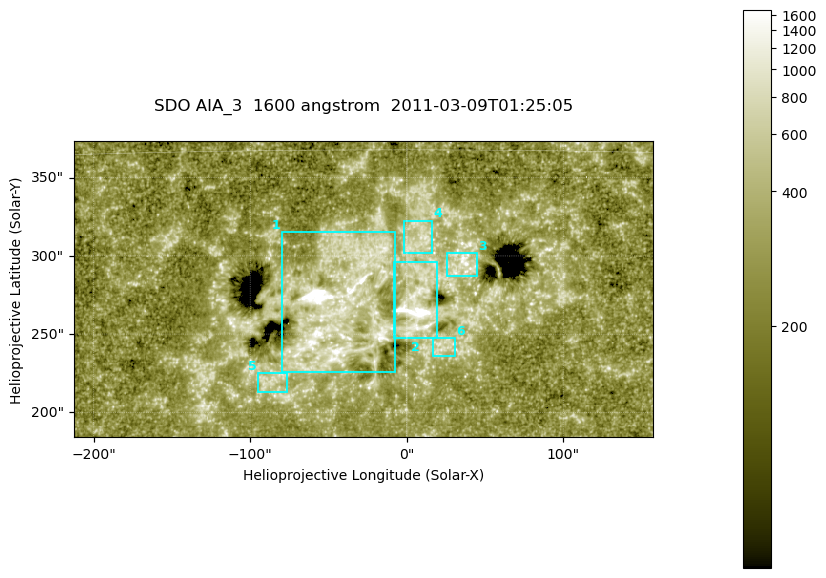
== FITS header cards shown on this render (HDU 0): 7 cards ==
TELESCOP= 'SDO     '           /
INSTRUME= 'AIA_3   '           /
WAVELNTH=                 1600 /
WAVEUNIT= 'angstrom'           /
DATE-OBS= '2011-03-09T01:25:05.125' /
CTYPE1  = 'HPLN-TAN'           /
CTYPE2  = 'HPLT-TAN'           /

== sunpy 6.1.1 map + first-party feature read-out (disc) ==
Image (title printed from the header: SDO AIA_3  1600 angstrom  2011-03-09T01:25:05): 607 x 311 px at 0.609 arcsec/px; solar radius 967 arcsec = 1586 px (partial field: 2.4% of the solar disc is inside the frame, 100% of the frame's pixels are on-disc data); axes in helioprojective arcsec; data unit not stated in the header (colour bar unlabelled)
Pointing: header CRPIX1/2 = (2052.59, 2044.23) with CRVAL1/2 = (0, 0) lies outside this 607 x 311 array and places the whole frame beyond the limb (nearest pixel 1.42 R_sun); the SolarSoft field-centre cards XCEN/YCEN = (-27.82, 278.8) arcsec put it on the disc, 1766 arcsec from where CRPIX/CRVAL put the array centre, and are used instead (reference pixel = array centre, CRVAL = XCEN/YCEN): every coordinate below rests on XCEN/YCEN
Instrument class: DISC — disc imager (sunpy class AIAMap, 1600 A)
Bright regions (active regions / flare kernels): reference = the on-disc median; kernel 5 px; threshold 5 sigma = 430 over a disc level ~260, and >= 1.15x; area >= 188 px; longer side >= 4 px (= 2.4 arcsec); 6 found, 6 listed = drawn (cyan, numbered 1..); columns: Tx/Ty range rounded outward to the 2 arcsec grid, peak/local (2 s.f.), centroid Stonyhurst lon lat
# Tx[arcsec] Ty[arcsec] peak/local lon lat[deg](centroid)
1 -80..-6 224..316 32 -3 +9
2 -8..20 246..296 16 +0 +9
3 24..46 286..302 5.7 +2 +10
4 -2..18 302..324 3.8 +0 +11
5 -96..-76 212..226 3.2 -5 +6
6 16..32 236..248 3.3 +1 +7